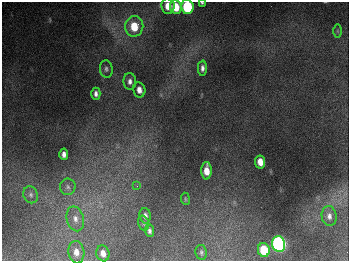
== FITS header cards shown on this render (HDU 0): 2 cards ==
NAXIS1  =                  347
NAXIS2  =                  259

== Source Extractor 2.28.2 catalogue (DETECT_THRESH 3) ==
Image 347 x 259 px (HDU 0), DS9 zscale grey, 1 PNG px = 1 image px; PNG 351 x 263 px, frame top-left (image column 1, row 259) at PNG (2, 2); each listed source drawn as its Kron ellipse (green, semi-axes under 4 px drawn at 4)
Background 677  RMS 51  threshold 154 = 3 sigma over >= 5 px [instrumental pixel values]
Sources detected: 28; all 28 listed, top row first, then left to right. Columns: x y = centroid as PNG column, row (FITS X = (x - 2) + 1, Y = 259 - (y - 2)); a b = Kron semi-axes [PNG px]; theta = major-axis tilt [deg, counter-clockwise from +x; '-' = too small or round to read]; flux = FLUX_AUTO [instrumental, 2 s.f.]
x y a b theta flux
202 3 3 3 - 4.3e+03
168 6 8 6 -83 4.3e+04
176 7 7 6 - 6.6e+04
187 7 7 6 - 2.6e+05
134 26 10 9 - 9.2e+04
337 31 6 4 -89 4.5e+03
202 68 7 4 90 1.3e+04
106 69 8 6 -83 9.8e+03
130 81 8 6 -88 1.5e+04
139 90 8 6 -78 2.2e+04
96 94 6 4 -90 1.2e+04
64 154 6 4 -87 1.5e+04
260 162 6 5 - 3.6e+04
207 171 9 5 90 4.2e+04
137 186 3 3 - 2.4e+03
68 187 8 7 - 1.3e+04
31 195 9 7 -67 1.2e+04
185 199 6 3 -82 3.5e+03
145 216 8 5 -86 1.4e+04
329 216 10 7 -81 1.7e+04
75 219 13 8 -76 2.7e+04
143 223 8 5 -74 5.9e+03
149 231 6 4 -87 9.7e+03
279 244 8 6 -79 1.1e+06
264 250 7 5 -79 1.2e+05
76 252 11 8 -80 3.0e+04
201 252 7 5 -80 7.0e+03
103 253 8 6 -74 2.4e+04
At the frame edge (FLAGS 8, measured only in part): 2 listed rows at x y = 202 3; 187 7